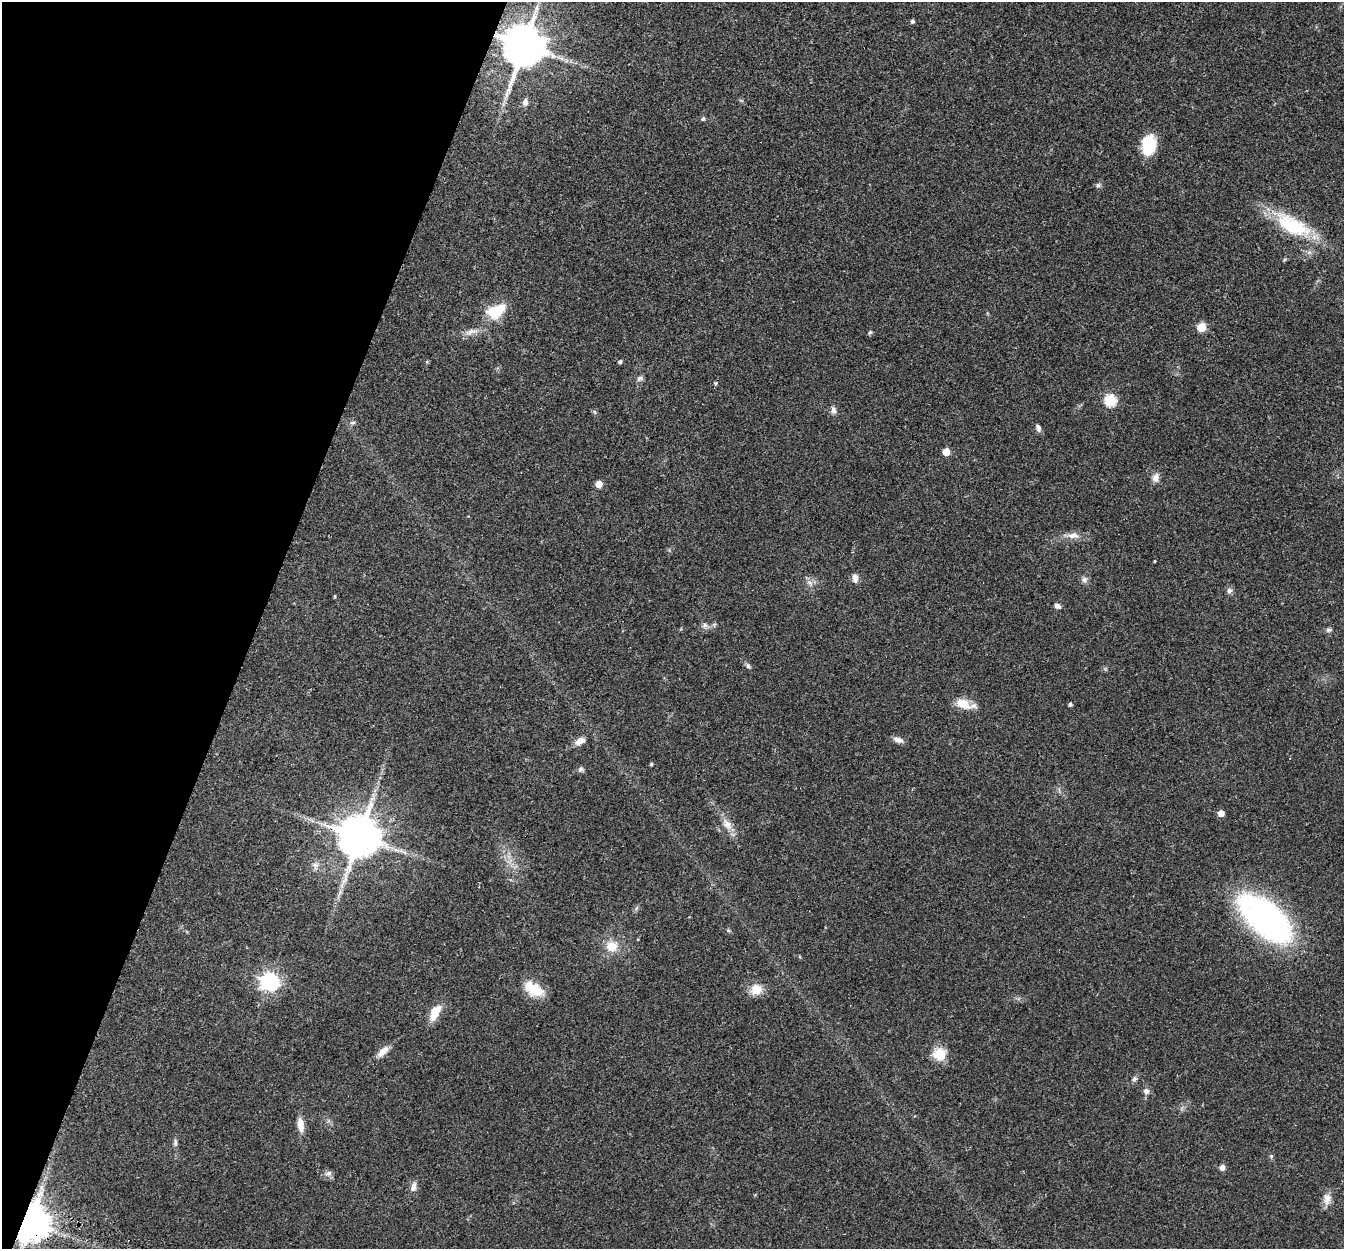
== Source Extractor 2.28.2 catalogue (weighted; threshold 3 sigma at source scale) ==
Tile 9 of 4 x 4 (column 1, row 3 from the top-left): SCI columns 24-1365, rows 1437-2683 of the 5415 x 5496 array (HDU 1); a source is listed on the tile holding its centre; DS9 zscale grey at full resolution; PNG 1346 x 1251 px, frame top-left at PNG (2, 2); no overlay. Shown black and unused: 19% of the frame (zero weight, under 2 of 3 exposures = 3% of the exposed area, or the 3 px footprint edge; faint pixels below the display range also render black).
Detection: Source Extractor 2.28.2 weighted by HDU 2 'WHT'; one run over the whole footprint, this tile lists its part. Background 0.0604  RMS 0.0078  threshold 0.0353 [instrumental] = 3 sigma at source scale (4.5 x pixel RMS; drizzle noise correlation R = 1.50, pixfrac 1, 0.05/0.05 arcsec/px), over >= 5 px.
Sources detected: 62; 1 cosmic-ray / hot-pixel residue — not listed; the other 61 listed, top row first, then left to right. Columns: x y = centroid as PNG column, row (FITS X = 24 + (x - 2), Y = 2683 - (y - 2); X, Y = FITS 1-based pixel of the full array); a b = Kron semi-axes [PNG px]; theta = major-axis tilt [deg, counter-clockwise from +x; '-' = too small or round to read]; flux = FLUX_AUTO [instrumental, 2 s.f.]
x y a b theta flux
912 21 4 4 - 1.7
523 45 12 11 - 3000
525 102 8 6 80 3.5
703 119 6 5 - 1.2
1148 145 21 15 83 23
1098 185 7 4 0 1.5
1292 226 44 19 -28 52
496 311 25 15 28 22
1201 327 5 5 - 25
471 332 19 6 12 5.6
870 332 6 5 - 1.1
620 362 5 4 - 1.2
640 378 8 6 16 2
715 383 4 4 - 1.7
1110 400 6 6 - 56
833 410 9 7 -76 2.8
352 423 8 5 7 1.6
1038 428 9 5 -73 2.6
946 452 5 5 - 15
1155 478 11 8 74 4.4
599 484 5 5 - 9.4
1073 536 18 7 -3 6
1154 561 3 2 - 0.87
855 578 11 7 -83 3.6
1084 580 9 7 -75 2.7
810 583 10 5 -36 2.5
1229 591 8 7 - 2.3
1057 606 8 6 -27 2.6
705 625 7 6 - 2.2
1328 630 7 5 14 1.7
748 666 7 5 -74 1.7
964 704 24 10 -14 12
1070 705 4 3 - 1.6
898 740 13 6 -16 3.8
580 741 12 7 28 5.7
651 764 4 4 - 0.91
580 769 8 6 50 1.9
1221 813 5 5 - 6.1
727 824 18 9 -51 7.6
359 836 12 11 - 3000
315 865 10 6 -9 3.1
1266 919 52 27 -44 240
728 930 5 5 - 1.1
612 946 13 12 - 12
269 981 8 7 - 340
534 989 22 12 -31 19
756 989 14 13 - 10
435 1012 19 10 67 13
383 1052 19 8 44 6.7
939 1054 17 16 - 13
1134 1079 8 6 58 1.9
1146 1091 7 7 - 3
300 1124 19 8 -83 7.2
175 1142 10 5 84 1.9
1271 1156 5 5 - 1
1222 1168 7 6 - 2.9
328 1173 10 7 25 2.8
413 1187 13 7 75 3.9
41 1188 7 4 72 2
1327 1199 16 10 83 6
30 1222 10 9 - 2500
Overlapping masked pixels (flux is a lower limit): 3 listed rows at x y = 523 45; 359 836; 30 1222